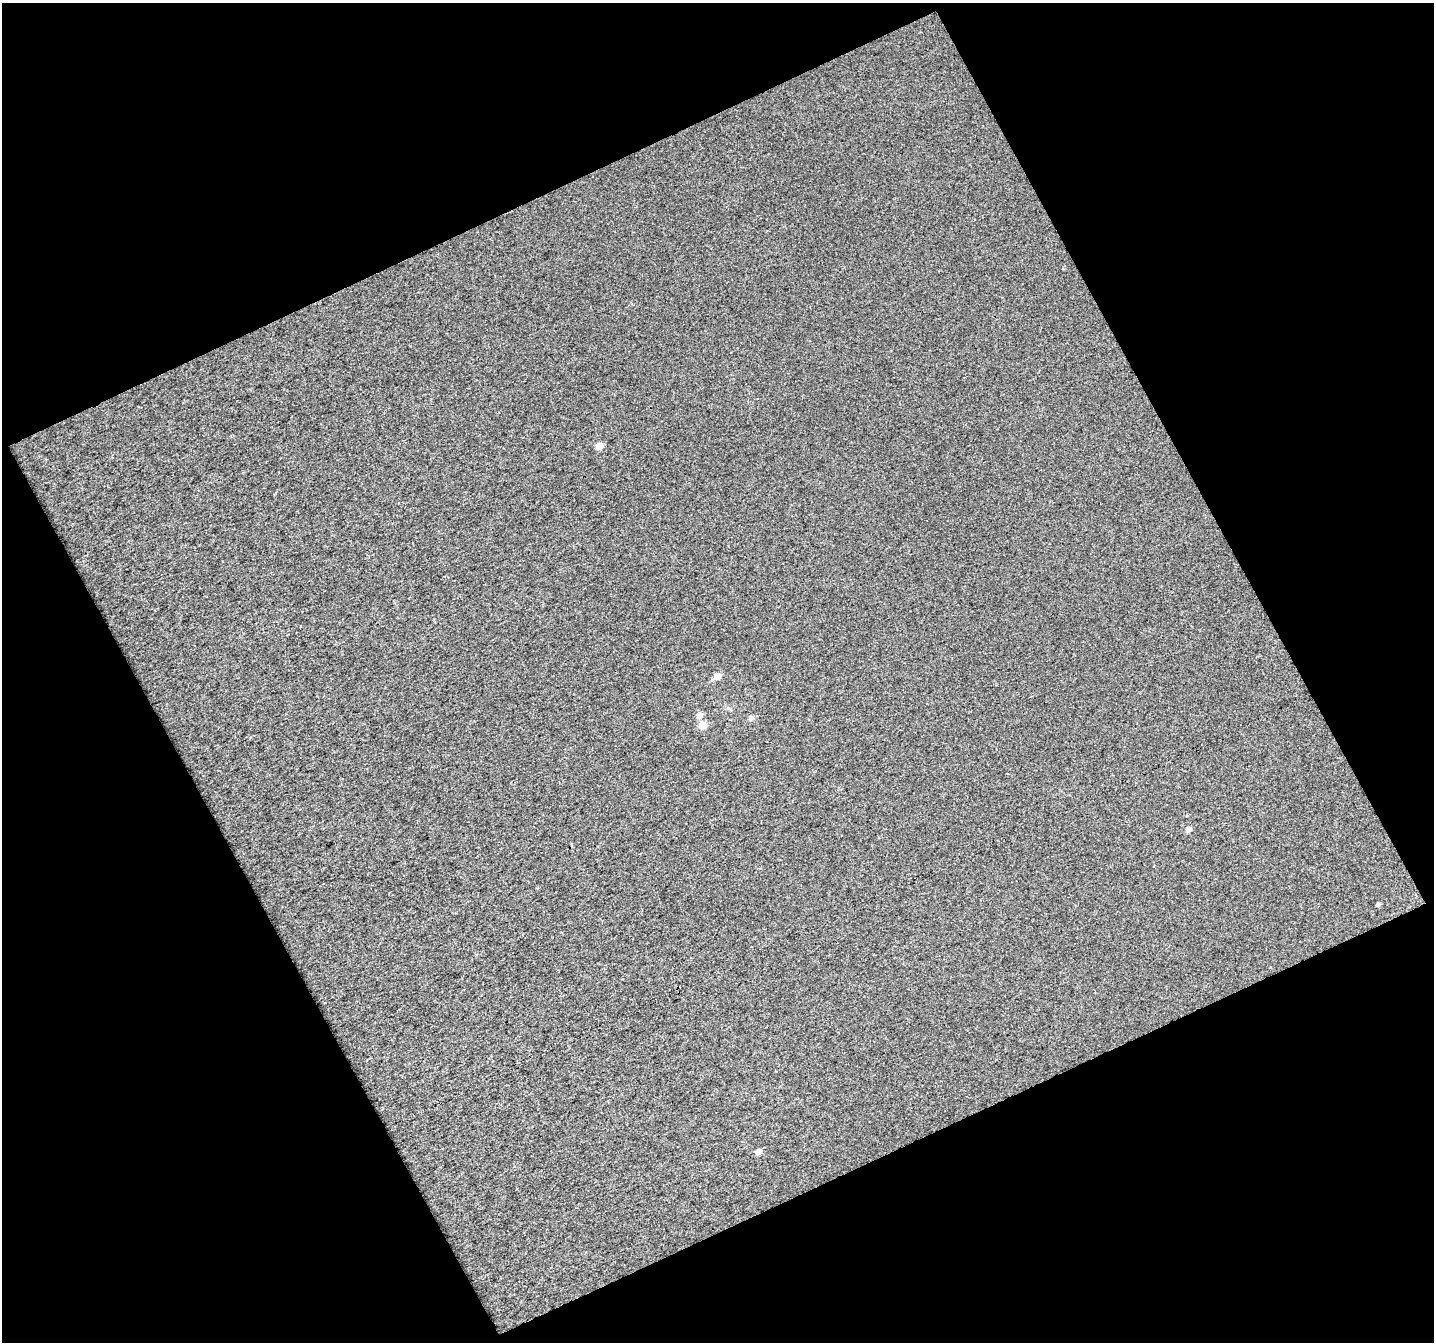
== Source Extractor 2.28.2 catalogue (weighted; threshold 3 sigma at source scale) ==
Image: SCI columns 1-1432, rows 36-1375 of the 1432 x 1406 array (HDU 1 of 3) = the unmasked area's bounding box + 8 px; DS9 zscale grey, full resolution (1 PNG px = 1 image px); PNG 1436 x 1344 px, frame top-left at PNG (2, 3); no overlay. Shown black and unused: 46% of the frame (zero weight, under 3 of 4 exposures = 1% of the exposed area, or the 3 px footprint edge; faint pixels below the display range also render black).
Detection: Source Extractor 2.28.2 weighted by HDU 2 'WHT'. Background 0.0235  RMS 0.0098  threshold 0.0441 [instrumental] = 3 sigma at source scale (4.5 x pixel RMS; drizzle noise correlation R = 1.50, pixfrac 1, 0.0396/0.0396 arcsec/px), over >= 5 px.
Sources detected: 8; all 8 listed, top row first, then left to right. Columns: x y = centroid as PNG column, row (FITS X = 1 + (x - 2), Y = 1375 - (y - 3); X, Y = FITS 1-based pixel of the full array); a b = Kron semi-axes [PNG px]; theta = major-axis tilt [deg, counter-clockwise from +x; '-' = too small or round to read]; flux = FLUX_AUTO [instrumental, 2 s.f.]
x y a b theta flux
599 446 5 5 - 11
717 676 7 6 - 7
699 715 7 6 - 4.8
751 718 6 6 - 2.8
702 725 6 6 - 13
1188 829 6 5 - 4.2
1378 904 5 5 - 1.8
758 1152 6 5 - 4.6